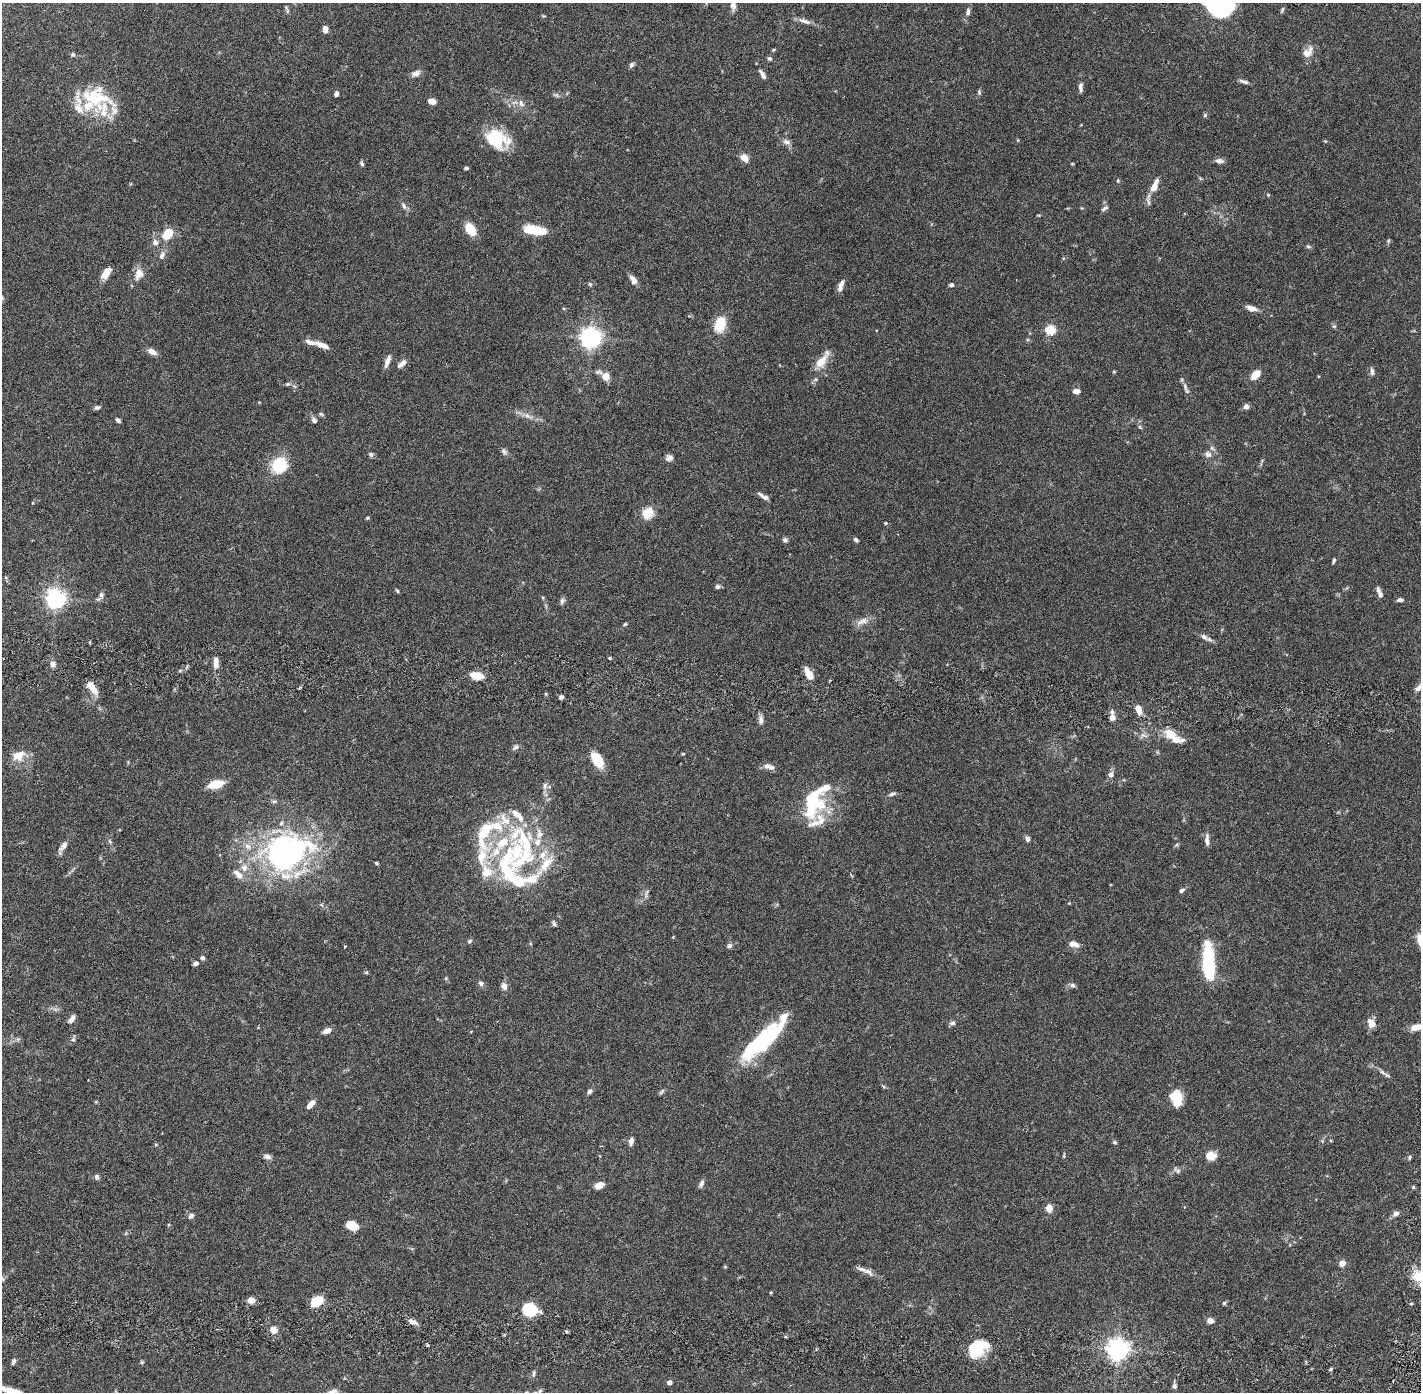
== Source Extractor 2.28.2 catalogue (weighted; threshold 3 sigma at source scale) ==
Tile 7 of 4 x 4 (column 3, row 2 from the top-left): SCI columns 2922-4340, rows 2882-4271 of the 5845 x 5872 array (HDU 1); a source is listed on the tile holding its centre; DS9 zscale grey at full resolution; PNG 1423 x 1394 px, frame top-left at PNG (2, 3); no overlay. Shown black and unused: <1% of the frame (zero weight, under 2 of 6 exposures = <1% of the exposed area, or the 3 px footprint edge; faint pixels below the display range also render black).
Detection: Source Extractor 2.28.2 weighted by HDU 2 'WHT'; one run over the whole footprint, this tile lists its part. Background 0.0688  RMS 0.0048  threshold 0.0195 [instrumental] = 3 sigma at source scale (4.09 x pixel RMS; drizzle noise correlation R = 1.36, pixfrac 0.8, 0.05/0.05 arcsec/px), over >= 5 px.
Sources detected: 228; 1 too faint to see at this stretch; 1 inside a brighter object's white glare — not listed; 37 inside a brighter listed object's ellipse — not listed separately; the other 189 listed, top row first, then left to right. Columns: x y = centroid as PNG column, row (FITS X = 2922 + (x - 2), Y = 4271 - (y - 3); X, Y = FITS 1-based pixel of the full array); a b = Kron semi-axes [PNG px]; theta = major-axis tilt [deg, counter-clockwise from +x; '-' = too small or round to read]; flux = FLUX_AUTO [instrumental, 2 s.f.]
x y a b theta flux
1221 3 27 25 29 41
733 6 12 7 -89 1.4
286 7 8 5 -76 0.52
968 12 9 6 81 0.98
805 21 18 6 -18 1.6
325 29 6 5 - 1.7
773 50 5 4 - 0.3
1307 52 16 9 44 2.6
73 55 6 5 - 0.51
769 59 6 5 - 0.58
631 65 8 5 57 0.68
416 73 11 7 21 1.3
762 74 13 5 -59 1.2
1244 81 12 5 -17 0.93
1081 87 12 5 -89 1
979 92 7 5 -89 0.46
336 94 5 4 - 0.91
95 98 44 28 -18 16
432 101 6 5 - 2.4
521 103 11 7 -65 1.4
1205 115 5 5 - 0.41
497 139 27 20 -32 11
786 142 11 6 -18 1.1
744 158 12 9 -46 1.8
1219 161 9 6 -3 1.2
362 164 7 4 -77 0.56
1072 164 5 3 - 0.23
466 168 4 3 - 0.49
1118 181 5 4 - 0.31
1154 186 15 7 67 3
1268 195 4 4 - 0.27
404 206 10 6 -59 0.9
1104 208 9 4 33 0.59
470 229 12 7 -58 6.5
535 230 23 9 -9 7.7
167 234 14 9 52 5.4
1388 241 6 4 72 0.35
155 242 8 7 - 1.2
1308 246 6 4 -2 0.43
162 255 12 7 67 1.3
106 273 12 7 54 3
139 274 14 10 78 2.7
633 280 11 7 -62 1.5
590 284 5 4 - 0.38
951 285 4 4 - 0.69
840 288 10 7 76 1.1
1251 308 12 6 -14 2
720 324 20 13 77 5.7
1050 330 5 5 - 19
590 338 7 7 - 170
321 345 17 6 -22 2.6
152 352 10 6 -28 1.7
822 360 27 10 55 4.4
387 361 15 5 69 1.6
402 364 13 6 43 1.3
1372 371 10 5 -83 0.9
1255 375 9 6 49 4
606 376 9 8 - 2.8
288 384 7 5 19 0.49
1185 386 12 5 -77 0.98
1076 391 8 6 9 1.3
1246 406 5 5 - 1.3
97 408 8 5 15 0.65
321 414 7 5 -22 0.45
528 416 13 6 -31 1.6
118 420 6 4 -45 0.7
314 420 7 6 - 0.93
1140 427 7 3 -53 0.37
504 451 10 6 -57 0.81
371 454 6 6 - 0.54
1208 454 10 8 -32 1.4
669 458 8 8 - 1.1
279 465 18 16 43 10
761 495 14 5 -40 0.9
647 513 10 9 - 6.1
367 518 5 4 - 0.34
885 523 4 3 - 0.38
785 540 6 5 - 0.69
856 540 7 4 -33 0.53
1334 560 7 3 70 0.52
718 586 6 5 - 0.75
397 591 7 3 -57 0.37
1380 594 9 6 -69 0.85
101 595 9 7 -86 0.95
55 598 7 6 - 150
1400 600 8 5 5 0.7
562 601 9 6 75 0.7
862 621 20 8 24 2
625 624 7 3 35 0.36
1204 637 11 6 -35 1.2
610 658 3 3 - 0.54
216 662 14 6 87 1.9
53 664 7 6 - 1.3
809 674 13 7 -61 3.2
477 676 12 6 -11 4.9
92 688 16 6 -53 3.2
1418 688 10 6 22 1.1
561 697 6 4 26 0.63
1138 709 11 6 -69 2.5
1112 718 6 5 - 1.9
761 720 12 6 89 1.2
1171 734 16 11 -29 4.6
1143 735 12 6 -17 1.1
516 747 8 6 42 0.72
683 754 5 3 - 0.23
18 755 18 14 22 3.7
597 760 16 9 -58 7.1
767 766 9 7 9 1.2
1111 774 6 5 - 1.3
216 784 15 7 13 5.2
892 794 9 4 23 0.64
274 801 8 5 -7 0.55
812 803 37 24 80 18
1027 838 6 5 - 0.89
1207 840 16 5 -90 1.2
110 841 6 4 -60 0.46
63 846 15 7 50 1.5
524 849 100 41 -89 45
286 852 53 39 18 73
481 857 35 15 75 8.1
376 863 4 3 - 0.38
238 875 13 7 -46 2.2
1182 890 7 5 38 0.59
554 924 7 5 -58 0.55
469 941 7 5 38 0.51
1074 944 13 7 -16 1.6
345 946 3 3 - 0.42
729 946 7 6 - 0.7
202 958 5 5 - 0.68
195 963 6 5 - 0.81
1208 963 36 11 -87 22
481 983 8 6 -36 0.8
1072 985 7 6 - 0.74
504 986 9 7 -79 1.4
55 1009 7 4 -18 0.65
73 1017 7 6 - 0.84
952 1023 8 6 23 0.77
1371 1023 12 9 -61 2.1
1417 1027 13 6 11 3.2
327 1031 9 5 23 1.7
471 1031 4 3 - 0.24
73 1039 7 5 66 0.59
762 1041 51 15 42 27
1382 1072 9 4 -36 0.9
883 1086 6 4 -20 0.36
589 1091 7 5 46 0.63
662 1092 10 4 45 0.5
1176 1098 16 11 -80 6.4
310 1105 12 6 46 1.7
631 1141 8 5 79 1.3
1115 1142 6 4 -22 0.39
1211 1155 12 10 -10 2.8
1064 1156 6 3 90 0.32
267 1157 9 6 -6 1
1409 1157 6 4 53 0.46
1177 1170 10 6 -37 0.77
97 1177 7 6 - 0.69
701 1183 10 5 62 0.92
599 1185 9 6 20 2.4
1413 1187 5 4 - 0.33
1049 1208 9 7 -88 2.1
1396 1213 8 6 43 1
191 1216 8 6 41 0.8
352 1225 11 8 -16 4.2
1342 1263 9 7 45 1.3
725 1267 5 4 - 0.3
869 1272 17 7 -32 1.5
1418 1276 17 16 - 4.4
2 1279 7 5 -24 0.58
771 1292 5 3 - 0.26
251 1300 8 7 - 1.7
317 1301 11 8 37 7.6
1224 1303 5 5 - 0.4
530 1309 17 13 -16 8.5
1210 1321 6 6 - 1.6
413 1322 12 5 -15 1.3
273 1330 9 8 - 1.8
566 1331 4 3 - 0.45
427 1345 5 3 - 0.26
977 1348 23 16 37 11
816 1349 4 3 - 0.36
1117 1349 7 7 - 190
13 1361 9 5 68 0.61
142 1362 5 4 - 0.33
1331 1369 5 3 - 0.36
534 1373 8 4 85 0.57
669 1383 5 4 - 1
1174 1386 6 5 - 0.8
11 1391 31 6 -17 5.8
Isophote crosses this tile's border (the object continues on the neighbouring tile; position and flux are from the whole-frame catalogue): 6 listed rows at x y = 1221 3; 733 6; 1417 1027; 1418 1276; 2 1279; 11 1391